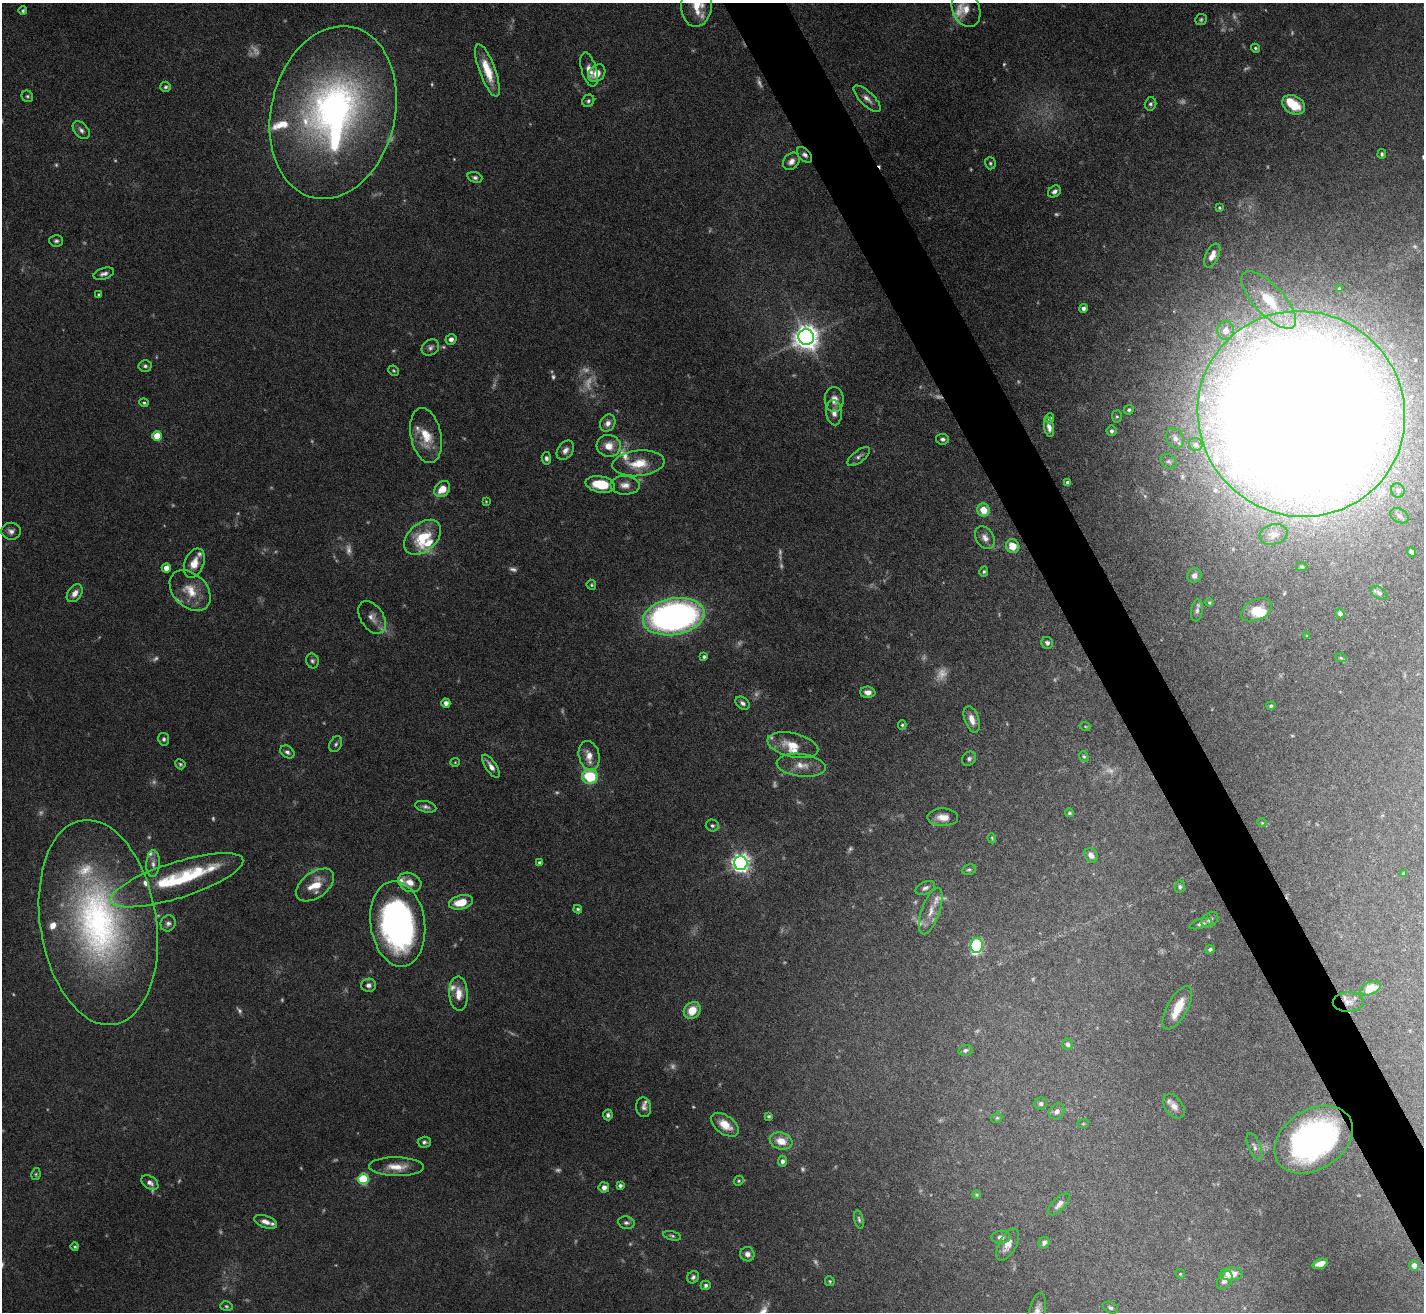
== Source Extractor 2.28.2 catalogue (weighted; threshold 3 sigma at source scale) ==
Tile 6 of 4 x 4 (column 2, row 2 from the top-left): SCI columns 1423-2844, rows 2770-4079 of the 5689 x 5674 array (HDU 1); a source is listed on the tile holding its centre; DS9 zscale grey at full resolution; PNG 1426 x 1314 px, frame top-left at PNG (2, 3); each listed source drawn as its Kron ellipse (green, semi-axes under 4 px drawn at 4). Shown black and unused: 4% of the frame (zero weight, under 5 of 10 exposures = <1% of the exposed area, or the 3 px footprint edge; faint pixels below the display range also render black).
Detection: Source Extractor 2.28.2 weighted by HDU 2 'WHT'; one run over the whole footprint, this tile lists its part. Background 0.0923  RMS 0.0027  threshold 0.0109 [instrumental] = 3 sigma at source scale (4.09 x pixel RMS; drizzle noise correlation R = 1.36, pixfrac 0.8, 0.05/0.05 arcsec/px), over >= 5 px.
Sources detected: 290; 75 too faint to see at this stretch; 3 inside a brighter object's white glare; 1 cosmic-ray / hot-pixel residue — neither listed nor drawn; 23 inside a brighter listed object's ellipse — not listed separately; the other 188 listed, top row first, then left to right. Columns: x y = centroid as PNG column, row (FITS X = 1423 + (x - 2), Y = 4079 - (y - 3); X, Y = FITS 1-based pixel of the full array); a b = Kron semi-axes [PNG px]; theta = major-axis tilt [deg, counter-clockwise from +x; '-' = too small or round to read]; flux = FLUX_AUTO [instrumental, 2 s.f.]
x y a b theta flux
697 5 22 15 85 6.5
966 9 18 13 -67 3.3
23 11 4 4 - 0.43
1201 19 6 5 - 0.46
1255 48 4 4 - 0.43
487 70 28 8 -70 6.2
589 70 17 7 -74 2.2
597 73 10 7 48 2.8
166 87 5 5 - 0.52
27 96 6 5 - 0.46
867 99 17 6 -44 1.6
588 101 6 5 - 0.61
1150 104 6 5 - 0.62
1294 105 12 9 -28 6.1
333 113 87 62 77 110
81 130 10 6 -48 1
1382 154 4 4 - 0.51
804 155 9 5 -46 0.93
791 161 9 7 50 1.4
990 163 6 5 - 0.48
475 177 8 5 -20 0.65
1054 191 7 5 36 0.93
1219 208 4 3 - 0.35
56 241 7 6 - 0.61
1212 256 13 6 65 2
104 274 11 5 17 0.98
1339 289 4 3 - 0.46
99 294 4 3 - 0.31
1269 300 36 15 -47 12
1083 308 4 4 - 0.82
1226 330 9 8 - 2.7
806 337 8 8 - 290
451 339 5 5 - 1.1
430 348 9 7 34 0.93
145 366 6 6 - 0.62
394 371 5 5 - 0.35
834 400 12 9 -89 2.1
144 403 4 4 - 0.37
1129 410 5 5 - 0.49
834 413 13 7 -85 1.6
1301 414 105 102 -36 1400
1117 416 6 5 - 0.39
1050 418 5 4 - 0.69
608 423 9 7 61 1.4
1049 427 10 5 -78 1.5
1112 431 5 5 - 0.72
426 435 28 15 -78 6.3
157 436 5 4 - 9
1175 438 11 8 -66 1.6
942 439 6 5 - 0.74
1196 444 7 6 - 0.7
609 446 12 11 - 3.2
565 450 10 7 55 1.4
859 456 13 6 37 0.94
546 458 6 4 -81 0.73
1169 461 8 6 -35 0.71
638 463 26 13 6 6
1068 482 4 4 - 0.85
600 484 15 8 -10 7.5
625 485 14 9 -3 2
442 489 9 7 47 3.8
1398 491 7 6 - 0.86
486 501 4 4 - 0.24
983 510 6 6 - 4
1399 516 10 7 -30 0.92
11 531 9 8 - 1.3
1274 534 14 10 13 2.1
423 537 21 14 41 10
985 538 12 8 -56 1.6
1013 546 7 6 - 3.9
1412 552 5 4 - 0.66
194 563 15 9 68 3.1
1302 567 5 4 - 0.36
166 568 4 4 - 2.5
984 572 5 4 - 0.42
1194 575 7 7 - 1.2
591 585 5 4 - 0.36
190 590 24 16 -45 5.7
75 593 10 6 53 1.9
1379 593 9 5 -33 0.72
1209 603 4 4 - 0.32
1197 610 11 6 81 0.87
1257 610 16 10 25 3.7
1340 613 5 4 - 0.68
372 617 18 11 -56 2.2
674 617 31 18 10 110
1307 635 3 2 - 0.18
1047 643 6 5 - 0.76
704 657 4 4 - 0.46
1341 658 6 3 -19 0.25
312 661 7 6 - 0.67
868 692 8 5 -4 1.5
446 703 4 4 - 1.4
742 703 8 5 -35 0.92
1271 706 4 4 - 0.47
972 719 14 7 -71 2.4
902 725 5 4 - 0.39
1085 726 5 3 - 0.24
164 739 6 5 - 0.66
336 744 8 6 63 0.6
793 745 26 12 -13 5.3
287 752 7 6 - 0.83
589 756 15 10 -77 3.1
1084 756 6 4 -49 0.38
969 759 7 6 - 0.78
455 762 4 4 - 0.27
180 764 5 4 - 0.44
801 765 25 11 -7 3.6
491 766 13 5 -56 1.7
590 777 8 7 - 13
426 807 11 5 -12 0.87
1069 813 4 4 - 0.38
943 817 15 9 0 2.7
1262 823 5 4 - 0.24
712 825 6 6 - 0.61
992 838 5 3 - 0.27
1091 855 8 6 -53 1.4
540 863 4 4 - 0.88
741 863 7 6 - 130
153 864 13 7 86 1.4
969 870 7 5 9 0.48
1404 873 4 3 - 0.38
177 880 69 18 18 22
410 882 12 9 -25 2.5
315 885 21 12 36 5.6
1180 887 6 5 - 0.55
925 888 10 6 26 0.87
461 902 12 7 13 5
578 909 4 4 - 0.43
931 911 24 9 71 3.2
1210 920 9 6 37 0.88
98 922 103 58 -81 100
168 923 8 7 - 0.95
398 924 43 27 -82 77
1201 924 12 5 16 0.7
977 945 7 6 - 33
1210 949 4 4 - 0.48
368 985 7 6 - 1
1370 988 11 6 23 4.6
459 994 17 9 -88 3.3
1348 1002 15 9 2 2.2
1177 1008 24 10 61 6
692 1010 9 7 49 5
1067 1044 6 5 - 0.67
965 1050 7 5 14 0.65
1041 1104 6 6 - 0.64
1174 1106 14 8 -55 1.9
644 1107 10 7 -82 1.1
1057 1111 8 7 - 1.1
608 1115 5 4 - 0.7
769 1116 4 4 - 0.47
997 1118 6 5 - 0.36
1083 1124 6 3 19 0.28
725 1125 16 9 -36 4.4
1313 1140 42 30 32 64
781 1141 11 8 -18 3.4
424 1142 6 5 - 0.69
1254 1147 15 6 -67 1
782 1161 5 4 - 0.84
396 1167 27 9 -1 4.2
36 1174 6 4 79 0.36
363 1179 5 5 - 19
739 1181 5 4 - 0.37
150 1183 9 6 -35 1.2
620 1186 4 4 - 0.77
604 1187 5 5 - 1.5
977 1195 4 4 - 0.35
1059 1204 14 6 47 1.4
859 1220 9 4 -77 0.53
265 1222 12 6 -19 1.8
626 1223 8 6 -9 0.81
672 1236 9 4 -13 0.54
1001 1237 9 6 4 1
1044 1243 6 5 - 0.76
1008 1245 17 8 61 2.3
75 1247 4 4 - 0.35
747 1254 7 7 - 1.5
1320 1264 8 5 18 2.3
1414 1266 5 4 - 1.7
1180 1274 5 4 - 0.32
1231 1274 11 6 2 3.7
693 1277 6 5 - 0.69
1225 1280 10 6 59 1.5
830 1281 5 5 - 0.36
706 1285 5 4 - 0.72
226 1306 6 4 -15 0.41
1111 1308 8 5 -26 0.6
1037 1311 18 8 78 2
Overlapping masked pixels (flux is a lower limit): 2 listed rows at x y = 804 155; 1348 1002
Isophote crosses this tile's border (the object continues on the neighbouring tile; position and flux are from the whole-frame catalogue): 3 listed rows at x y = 697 5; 966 9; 1037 1311